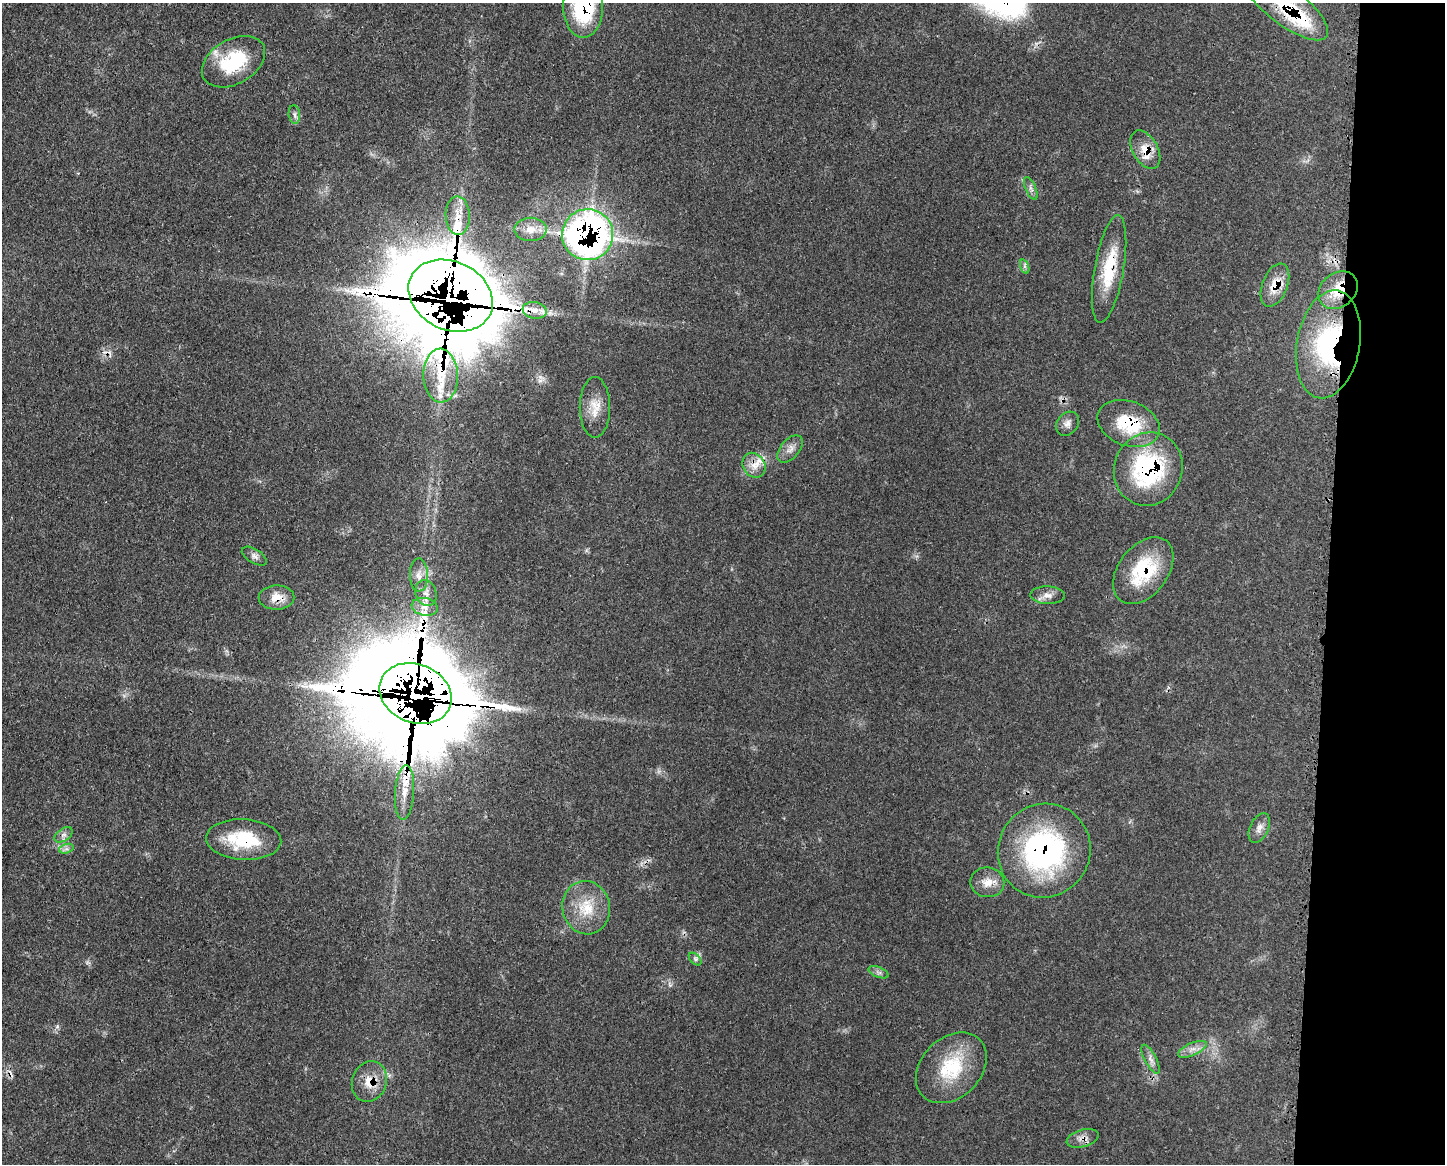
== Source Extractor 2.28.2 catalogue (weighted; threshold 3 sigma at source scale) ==
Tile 9 of 3 x 4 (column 3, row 3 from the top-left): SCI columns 3002-4444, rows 1163-2324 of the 4677 x 4650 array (HDU 1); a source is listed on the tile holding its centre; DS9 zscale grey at full resolution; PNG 1447 x 1166 px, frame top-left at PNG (2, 3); each listed source drawn as its Kron ellipse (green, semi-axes under 4 px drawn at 4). Shown black and unused: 8% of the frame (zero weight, under 3 of 4 exposures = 2% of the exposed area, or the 3 px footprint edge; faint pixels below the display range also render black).
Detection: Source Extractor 2.28.2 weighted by HDU 2 'WHT'; one run over the whole footprint, this tile lists its part. Background 0.0548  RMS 0.0033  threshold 0.0148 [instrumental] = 3 sigma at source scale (4.5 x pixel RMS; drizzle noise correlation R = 1.50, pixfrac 1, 0.05/0.05 arcsec/px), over >= 5 px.
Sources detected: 56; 1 inside a brighter object's white glare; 2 cosmic-ray / hot-pixel residue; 2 long thin detections or spike segments (spike, bleed or trail) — neither listed nor drawn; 5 inside a brighter listed object's ellipse — not listed separately; the other 46 listed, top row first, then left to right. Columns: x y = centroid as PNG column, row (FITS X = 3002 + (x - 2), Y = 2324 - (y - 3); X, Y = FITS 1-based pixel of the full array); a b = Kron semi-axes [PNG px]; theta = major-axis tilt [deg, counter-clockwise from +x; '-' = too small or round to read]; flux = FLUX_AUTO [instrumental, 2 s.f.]
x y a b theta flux
1285 5 52 19 -38 20
583 6 31 20 -90 32
233 62 34 22 30 20
294 114 9 5 -84 1.1
1145 150 21 12 -61 5.6
1031 188 12 5 -66 1.3
458 216 19 12 -88 4.7
531 229 16 11 0 4.2
588 235 25 25 - 160
1025 266 7 4 -71 0.78
1109 269 54 14 80 15
1275 285 23 12 68 6.8
1338 290 21 17 38 9.4
451 296 44 34 -26 2400
535 310 12 8 -10 2.7
1328 344 54 31 80 51
441 376 27 17 -88 12
595 407 30 15 -90 6.3
1129 423 32 22 -20 17
1067 424 13 10 52 2
790 449 16 9 49 2.5
754 465 13 11 -56 3.5
1148 469 37 34 68 41
254 556 14 7 -32 1.4
1143 571 38 24 52 20
419 575 16 9 -89 2.7
426 593 13 10 -70 2.7
1047 595 17 8 -1 2.6
277 597 18 12 1 4.6
425 607 13 8 -10 3
416 693 37 29 -22 4800
404 793 27 9 86 6
1259 828 16 9 65 2.4
63 835 10 6 36 1.4
244 840 38 20 -3 19
66 849 7 4 18 0.99
1044 851 47 46 - 69
987 882 17 15 -10 4.5
586 908 27 24 -78 11
695 959 7 4 -46 0.76
879 972 10 5 -21 1.1
1192 1049 15 6 24 2.2
1151 1059 16 6 -62 1.7
951 1068 40 30 45 20
369 1081 21 17 70 6.1
1083 1138 16 8 16 2.4
Overlapping masked pixels (flux is a lower limit): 22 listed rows (the first 20) at x y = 1285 5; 583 6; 1145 150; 458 216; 588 235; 1109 269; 1275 285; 1338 290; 451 296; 1328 344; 441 376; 1129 423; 754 465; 1148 469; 1143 571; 277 597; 416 693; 404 793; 244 840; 1044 851
Isophote crosses this tile's border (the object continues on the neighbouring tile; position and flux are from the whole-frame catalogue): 2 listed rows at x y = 1285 5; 583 6
Unlisted compact peaks at least as high as the median listed source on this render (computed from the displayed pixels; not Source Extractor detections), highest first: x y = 57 1026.